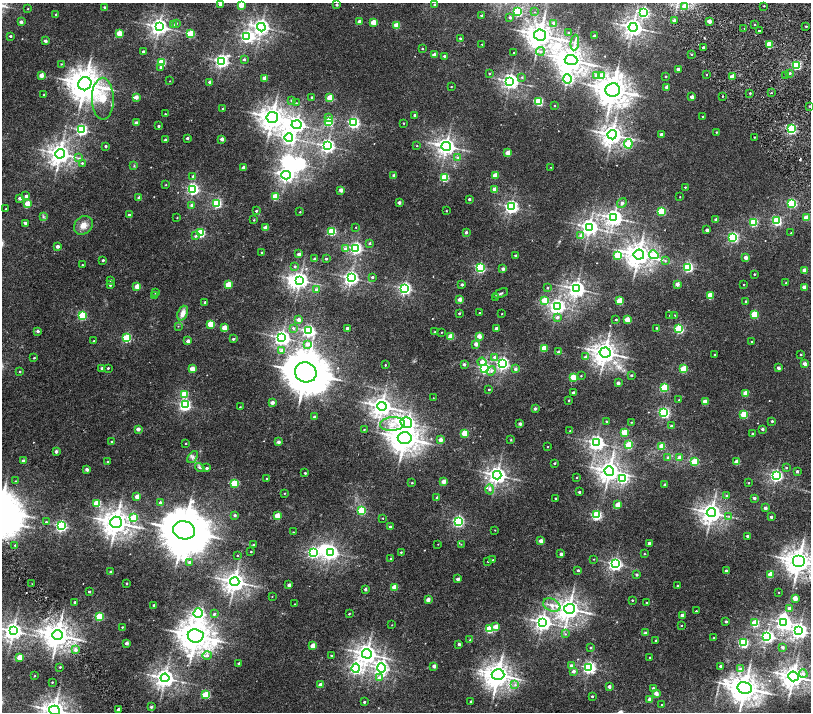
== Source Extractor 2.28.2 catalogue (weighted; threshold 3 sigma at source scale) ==
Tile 7 of 4 x 4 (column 3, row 2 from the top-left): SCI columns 3237-4853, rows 3175-4593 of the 6477 x 6411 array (HDU 1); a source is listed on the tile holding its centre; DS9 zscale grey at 2 x 2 block average (1 PNG px = mean of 2 x 2 image px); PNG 813 x 714 px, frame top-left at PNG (2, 3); each listed source drawn as its Kron ellipse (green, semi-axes under 4 px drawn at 4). Shown black and unused: <1% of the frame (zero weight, under 2 of 4 exposures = <1% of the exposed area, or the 3 px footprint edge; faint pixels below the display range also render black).
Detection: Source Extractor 2.28.2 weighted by HDU 2 'WHT'; one run over the whole footprint, this tile lists its part. Background 0.00651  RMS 0.0027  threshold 0.0123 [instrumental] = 3 sigma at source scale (4.5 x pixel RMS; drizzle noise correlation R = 1.50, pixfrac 1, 0.0396/0.0396 arcsec/px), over >= 5 px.
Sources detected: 528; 9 inside a brighter object's white glare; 1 cosmic-ray / hot-pixel residue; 2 long thin detections or spike segments (spike, bleed or trail) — neither listed nor drawn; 3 inside a brighter listed object's ellipse — not listed separately; of the other 513, all 500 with FLUX_AUTO >= 0.199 (the completeness limit of this list) listed and drawn (13 fainter detections not listed), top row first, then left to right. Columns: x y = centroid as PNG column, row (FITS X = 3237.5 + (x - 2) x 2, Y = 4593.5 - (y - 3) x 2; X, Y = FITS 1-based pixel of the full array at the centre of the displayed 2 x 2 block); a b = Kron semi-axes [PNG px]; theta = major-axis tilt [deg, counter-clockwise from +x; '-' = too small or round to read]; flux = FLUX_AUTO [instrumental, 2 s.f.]
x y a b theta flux
220 4 2 2 - 2.7
434 4 2 2 - 0.43
241 5 3 2 - 11
337 5 2 2 - 1.3
685 6 3 3 - 7.6
764 6 2 2 - 0.38
104 7 2 2 - 0.8
28 9 2 2 - 0.32
518 12 3 3 - 46
535 12 3 2 - 0.22
644 12 4 3 - 74
56 14 2 2 - 0.63
482 16 2 2 - 1.5
510 17 2 2 - 1.3
674 20 2 2 - 1.6
359 21 2 2 - 2.8
709 21 2 2 - 5.1
21 22 2 2 - 2
373 22 3 3 - 12
176 23 3 3 - 0.53
554 23 3 3 - 1.2
755 24 2 2 - 0.4
173 25 3 3 - 0.83
397 25 3 3 - 13
806 26 2 2 - 0.49
159 27 4 4 - 250
261 27 4 4 - 230
633 27 4 4 - 300
744 29 2 2 - 1.2
759 31 2 2 - 7.3
119 33 3 2 - 13
569 33 2 2 - 0.81
190 34 3 3 - 24
540 35 6 5 - 660
10 36 2 2 - 0.74
594 36 2 2 - 0.87
247 37 4 4 - 120
460 38 2 2 - 1
45 41 2 2 - 2.1
575 43 8 4 84 1.6
482 44 2 2 - 0.29
769 44 3 3 - 18
703 47 2 2 - 1.3
422 49 2 2 - 0.69
143 51 2 2 - 0.95
540 51 4 3 - 0.91
514 53 2 2 - 0.31
691 54 2 2 - 0.49
434 55 2 2 - 4.2
444 56 2 2 - 0.98
244 59 2 2 - 1.2
571 60 6 5 - 690
221 61 4 4 - 140
161 62 3 3 - 35
61 64 3 2 - 0.37
796 65 3 3 - 55
161 67 3 3 - 1.1
678 69 2 2 - 3.3
489 73 2 2 - 0.47
790 73 3 2 - 0.78
41 75 2 2 - 7.7
601 75 3 3 - 8.2
706 75 2 2 - 0.42
597 76 3 3 - 4.3
666 76 2 2 - 0.44
785 76 2 2 - 0.57
522 77 3 3 - 0.52
732 77 2 2 - 5.4
265 78 2 2 - 5.4
567 79 5 3 - 69
170 81 2 2 - 0.21
510 81 4 4 - 220
210 82 2 2 - 3.4
85 84 7 6 - 900
451 87 2 2 - 0.31
667 87 2 2 - 4.9
613 90 7 6 - 900
750 93 2 2 - 0.63
771 93 2 2 - 0.27
44 95 2 2 - 0.68
723 96 2 2 - 1.4
136 97 3 2 - 5.1
312 97 2 2 - 0.75
692 97 2 2 - 3.8
330 98 3 3 - 16
103 99 21 11 -89 22
292 100 2 2 - 1.5
539 101 3 3 - 41
296 103 3 2 - 0.28
555 106 2 2 - 0.37
809 106 2 2 - 0.27
223 108 2 2 - 0.56
165 114 2 2 - 0.32
415 115 2 2 - 0.89
703 116 2 2 - 0.47
272 117 6 5 - 540
328 117 3 3 - 1.7
328 122 3 3 - 32
136 123 2 2 - 3
354 123 3 3 - 95
403 123 2 2 - 0.41
296 125 5 4 - 230
158 126 2 2 - 0.97
791 129 3 3 - 65
81 130 3 3 - 92
716 132 2 2 - 0.45
661 134 2 2 - 1.7
612 135 4 4 - 410
754 137 2 2 - 0.37
187 138 2 2 - 1.6
289 138 4 4 - 120
222 139 2 2 - 3.9
165 140 2 2 - 1.1
628 144 5 3 - 20
106 146 2 2 - 1.2
328 146 4 3 - 170
417 146 2 2 - 0.3
446 146 5 4 - 280
508 153 2 2 - 9.2
60 154 5 4 - 410
458 157 4 3 - 1
78 158 4 2 - 0.64
82 163 3 2 - 0.7
134 166 3 3 - 0.57
243 167 2 2 - 2.6
551 167 2 2 - 0.22
286 175 5 4 - 170
394 175 2 2 - 3.2
495 175 3 3 - 8.4
193 176 3 2 - 2
444 177 3 3 - 33
166 185 3 2 - 0.31
685 187 2 2 - 0.37
193 189 3 3 - 99
494 189 2 2 - 4.7
341 190 2 2 - 5.9
26 196 2 2 - 2.6
275 197 3 3 - 14
680 197 2 2 - 0.27
20 198 2 2 - 2.3
139 198 2 2 - 3.8
469 199 2 2 - 1.1
27 203 3 2 - 11
217 203 3 3 - 51
399 203 2 2 - 2.8
622 203 5 4 - 1.2
792 203 3 3 - 53
192 205 2 2 - 2.7
511 207 4 4 - 130
6 209 2 2 - 0.53
256 211 2 2 - 0.93
446 211 2 2 - 0.29
661 211 3 3 - 40
300 212 2 2 - 0.46
129 215 2 2 - 2.5
43 217 3 2 - 0.5
177 218 2 2 - 0.3
614 218 4 4 - 230
806 218 3 2 - 7.7
254 220 3 3 - 0.32
716 220 2 2 - 3.3
777 221 3 3 - 55
753 222 3 3 - 36
25 223 2 2 - 2.1
83 225 10 8 41 4.4
265 227 2 2 - 4.3
356 227 2 2 - 0.31
589 227 4 4 - 250
707 230 2 2 - 2.3
332 231 3 3 - 35
466 232 2 2 - 1.6
200 233 3 3 - 41
791 233 2 2 - 0.27
581 235 3 3 - 2.3
195 236 4 3 - 0.87
733 237 3 3 - 76
370 243 3 3 - 0.57
57 246 2 2 - 3.4
356 248 3 3 - 100
345 249 3 3 - 1.8
262 252 3 3 - 0.36
299 254 2 2 - 3.4
515 255 2 2 - 0.84
617 255 3 3 - 15
639 255 5 5 - 550
654 255 5 4 - 28
746 257 2 2 - 4.6
315 259 2 2 - 2
326 259 2 2 - 0.81
103 260 2 2 - 1.1
665 261 4 3 - 0.63
82 265 2 2 - 0.4
295 266 3 3 - 0.72
688 267 3 3 - 66
480 268 3 3 - 60
503 269 2 2 - 2.5
805 270 2 2 - 6.6
754 274 2 2 - 0.57
372 277 2 2 - 1.1
351 278 4 4 - 180
110 280 2 2 - 0.84
300 280 4 4 - 260
786 283 2 2 - 0.51
462 284 2 2 - 1.4
677 284 2 2 - 4.8
744 284 2 2 - 0.36
110 285 2 2 - 1
228 285 3 3 - 18
137 286 2 2 - 8
804 287 2 2 - 3.8
405 288 3 3 - 120
547 288 2 2 - 0.61
576 289 4 4 - 240
317 290 3 2 - 2.8
155 292 3 3 - 0.45
501 293 8 3 23 0.94
710 295 3 3 - 15
155 296 2 2 - 3.3
496 297 3 2 - 0.39
460 299 2 2 - 5
545 300 3 3 - 13
620 301 3 3 - 18
746 301 2 2 - 0.77
205 302 2 2 - 1
557 306 4 4 - 150
183 313 8 5 69 4
459 313 2 2 - 0.65
480 313 2 2 - 0.46
502 314 2 2 - 0.34
670 315 2 2 - 0.39
675 315 2 2 - 0.33
754 315 3 3 - 24
82 316 3 3 - 38
557 317 3 3 - 1.9
616 319 2 2 - 0.57
299 320 2 2 - 3.6
627 320 3 2 - 12
211 324 3 3 - 20
178 326 2 2 - 0.25
224 328 2 2 - 9.1
293 328 3 3 - 0.7
347 328 2 2 - 1.7
496 328 2 2 - 3.2
656 328 2 2 - 0.48
679 329 3 3 - 52
38 331 2 2 - 1.8
309 331 3 3 - 110
435 332 2 2 - 0.49
441 332 2 2 - 0.28
451 336 3 3 - 14
479 336 2 2 - 7.6
127 338 3 3 - 37
282 338 4 4 - 210
233 339 2 2 - 0.99
94 341 2 2 - 0.66
188 341 2 2 - 3.5
752 342 2 2 - 0.47
307 344 3 3 - 3.5
476 344 2 2 - 5.6
544 348 3 3 - 18
281 351 4 3 - 1.4
559 352 2 2 - 2.8
605 353 5 5 - 490
715 354 2 2 - 0.39
801 354 2 2 - 0.67
494 357 3 3 - 1.5
586 357 3 2 - 3.8
34 358 2 2 - 0.57
482 362 4 3 - 4.5
464 364 2 2 - 1.7
502 364 4 3 - 120
804 364 2 2 - 4.3
385 365 2 2 - 0.45
102 368 2 2 - 1.1
108 368 2 2 - 0.56
484 368 3 3 - 85
778 368 2 2 - 2.5
192 369 2 2 - 9.7
515 369 3 3 - 1.6
683 369 3 3 - 23
20 371 2 2 - 0.55
491 371 5 4 - 1.4
306 372 11 10 - 2300
631 375 4 3 - 0.42
581 376 2 2 - 0.42
573 377 3 3 - 17
618 383 2 2 - 2.7
664 388 3 3 - 32
489 390 2 2 - 0.62
573 393 2 2 - 2
746 393 3 2 - 10
184 394 3 3 - 19
433 398 2 2 - 0.2
569 400 2 2 - 0.85
679 400 2 2 - 0.43
272 402 2 2 - 3.5
705 402 3 2 - 8.4
185 405 3 3 - 87
382 406 4 4 - 370
240 407 3 2 - 0.39
535 408 2 2 - 1.6
664 413 3 3 - 83
744 414 3 3 - 26
314 417 2 2 - 2.2
606 421 2 2 - 0.7
772 421 2 2 - 1
406 422 6 5 - 130
631 422 2 2 - 0.32
393 424 12 7 4 5.8
520 424 2 2 - 2.6
671 426 2 2 - 1.2
138 429 2 2 - 4.3
364 429 2 2 - 0.39
762 429 2 2 - 1.4
570 431 2 2 - 0.37
465 433 3 3 - 21
624 433 3 3 - 18
752 434 2 2 - 0.67
405 438 7 6 - 740
440 440 2 2 - 4.4
511 440 4 3 - 0.43
112 441 2 2 - 0.66
278 442 2 2 - 2.5
186 443 2 2 - 0.32
596 443 4 4 - 200
629 445 3 3 - 31
662 446 3 2 - 11
548 447 2 2 - 0.25
56 451 2 2 - 2.4
193 457 7 4 51 1.3
668 457 3 3 - 0.84
680 457 2 2 - 4.9
23 461 2 2 - 1.7
108 462 2 2 - 0.87
695 462 3 3 - 26
737 462 2 2 - 11
554 463 2 2 - 0.76
200 467 5 3 - 1
207 468 2 2 - 1.3
786 468 3 2 - 0.47
87 469 2 2 - 3.6
609 471 5 4 - 410
797 471 2 2 - 1.7
305 473 2 2 - 0.96
497 475 4 4 - 270
776 476 3 3 - 110
577 477 2 2 - 0.43
623 478 4 4 - 51
267 479 2 2 - 0.89
15 481 3 3 - 0.39
444 481 2 2 - 6.6
234 483 3 3 - 28
412 483 2 2 - 0.49
749 483 2 2 - 0.41
665 485 2 2 - 2.6
490 489 5 4 - 1.5
579 492 2 2 - 1.1
284 493 2 2 - 0.4
727 496 3 3 - 0.64
137 497 2 2 - 6
437 497 2 2 - 1.8
556 498 2 2 - 0.63
754 498 2 2 - 2
160 502 2 2 - 1.2
97 503 3 3 - 25
618 505 3 2 - 9.3
765 508 2 2 - 3
362 510 3 3 - 33
711 513 4 4 - 390
235 515 2 2 - 1.3
596 515 3 3 - 63
277 516 3 2 - 11
729 516 4 2 - 0.56
771 517 2 2 - 1.6
133 518 4 3 - 16
383 518 2 2 - 0.34
458 521 3 3 - 88
46 522 3 3 - 0.47
116 522 6 5 - 620
61 526 3 3 - 93
390 527 2 2 - 2.3
184 530 11 9 -12 2400
495 530 2 2 - 0.24
293 532 2 2 - 0.24
747 536 2 2 - 1.9
541 541 2 2 - 5.9
649 543 2 2 - 2.7
438 544 2 2 - 0.21
461 544 2 2 - 0.3
15 545 3 2 - 0.42
254 545 3 2 - 0.65
251 551 2 2 - 0.43
330 552 4 4 - 170
401 552 2 2 - 0.46
313 553 4 3 - 67
561 554 2 2 - 2.7
644 554 2 2 - 0.39
237 555 2 2 - 0.34
390 558 2 2 - 0.52
594 559 2 2 - 0.27
493 560 2 2 - 0.42
488 561 2 2 - 0.39
799 561 6 6 - 660
189 562 3 3 - 1.1
615 564 4 3 - 140
578 570 2 2 - 1.1
726 571 2 2 - 1.2
111 572 2 2 - 1.4
770 574 3 2 - 9.9
637 575 2 2 - 1.1
458 579 2 2 - 2.8
235 582 4 4 - 390
127 583 2 2 - 0.48
32 584 2 2 - 0.23
289 585 2 2 - 3.9
678 586 2 2 - 0.69
395 587 3 2 - 12
365 589 2 2 - 1.8
89 592 2 2 - 0.9
779 592 2 2 - 0.25
272 596 2 2 - 0.24
795 598 2 2 - 8.1
428 600 2 2 - 5.4
632 600 2 2 - 0.47
75 602 2 2 - 1
647 603 2 2 - 1.1
294 604 2 2 - 0.2
154 605 2 2 - 1.1
552 605 9 6 -25 3.4
789 608 2 2 - 2
569 609 5 5 - 440
696 611 2 2 - 0.52
198 613 5 4 - 110
214 614 2 2 - 1.1
349 614 2 2 - 0.46
682 615 2 2 - 3.6
100 616 3 3 - 29
726 621 2 2 - 1.1
543 622 4 4 - 230
784 622 4 4 - 150
755 623 3 3 - 30
392 625 2 2 - 0.2
682 625 2 2 - 0.4
122 627 2 2 - 0.44
496 627 3 2 - 8
489 629 3 3 - 29
13 631 4 4 - 300
799 631 4 4 - 200
645 633 2 2 - 2.9
565 634 3 3 - 0.55
58 635 5 5 - 650
196 636 8 6 -7 990
767 636 3 3 - 130
713 638 2 2 - 0.46
470 640 3 2 - 0.59
656 640 2 2 - 0.94
127 643 2 2 - 3.7
743 643 3 3 - 52
459 644 2 2 - 1.7
313 646 3 2 - 12
783 647 2 2 - 1.4
590 648 3 2 - 0.67
76 650 3 3 - 2
367 654 5 4 - 350
207 655 4 3 - 1.4
331 655 2 2 - 0.56
20 657 2 2 - 11
650 657 2 2 - 0.43
239 663 2 2 - 2.4
434 666 2 2 - 4.3
571 666 3 2 - 1.8
720 666 2 2 - 1.2
60 667 2 2 - 0.62
589 667 3 3 - 120
356 668 4 4 - 94
381 668 5 4 - 120
740 669 4 4 - 1.1
573 671 2 2 - 2.2
803 674 4 4 - 2
498 675 6 5 - 460
35 676 2 2 - 0.28
793 676 5 5 - 480
165 678 4 4 - 330
379 678 3 3 - 3.4
52 682 2 2 - 0.38
320 684 2 2 - 4.6
515 685 4 4 - 1.3
609 687 2 2 - 2.8
653 688 3 2 - 0.96
745 688 7 6 - 800
656 693 2 2 - 5.5
206 695 3 3 - 31
592 696 2 2 - 1
650 699 2 2 - 6.2
471 701 2 2 - 1.3
364 702 2 2 - 0.77
662 705 2 2 - 0.62
151 707 2 2 - 1.5
118 709 2 2 - 2.1
54 710 5 4 - 460
Isophote crosses this tile's border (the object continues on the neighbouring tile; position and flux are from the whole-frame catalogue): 5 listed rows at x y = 220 4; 241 5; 799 561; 793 676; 54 710
Diffuse or blended objects may show on this block-average render without a row.